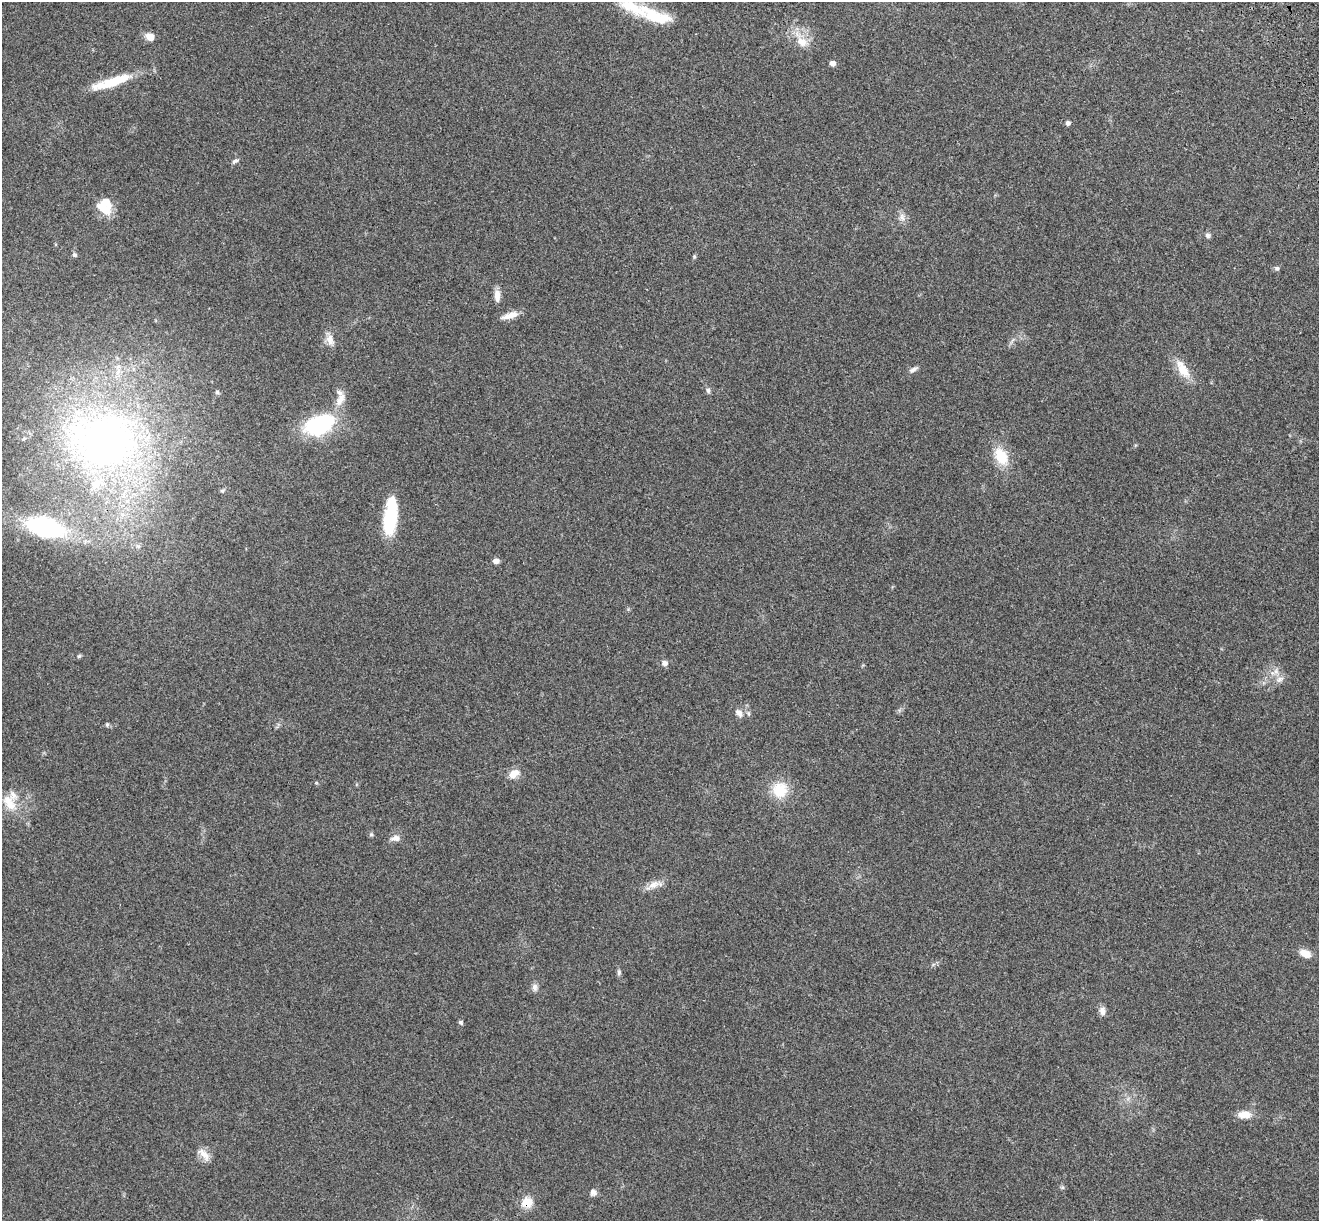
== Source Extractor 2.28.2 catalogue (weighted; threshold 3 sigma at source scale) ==
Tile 10 of 4 x 4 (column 2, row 3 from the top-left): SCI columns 1436-2752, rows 1409-2627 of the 5508 x 5378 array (HDU 1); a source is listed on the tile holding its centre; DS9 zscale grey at full resolution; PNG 1321 x 1223 px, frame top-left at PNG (2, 2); no overlay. Shown black and unused: <1% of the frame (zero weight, under 3 of 4 exposures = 6% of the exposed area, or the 3 px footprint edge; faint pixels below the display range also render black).
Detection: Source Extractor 2.28.2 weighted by HDU 2 'WHT'; one run over the whole footprint, this tile lists its part. Background 0.181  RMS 0.0079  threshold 0.0357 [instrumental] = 3 sigma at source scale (4.5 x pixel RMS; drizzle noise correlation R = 1.50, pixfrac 1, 0.05/0.05 arcsec/px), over >= 5 px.
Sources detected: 55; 1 inside a brighter object's white glare — not listed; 5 inside a brighter listed object's ellipse — not listed separately; the other 49 listed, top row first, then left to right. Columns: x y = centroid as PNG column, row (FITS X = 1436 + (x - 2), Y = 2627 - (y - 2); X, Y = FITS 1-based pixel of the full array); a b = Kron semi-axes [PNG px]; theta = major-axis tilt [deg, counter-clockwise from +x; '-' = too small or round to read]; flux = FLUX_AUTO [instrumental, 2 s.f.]
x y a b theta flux
655 16 79 20 -34 44
150 37 10 8 -33 6.1
802 42 17 12 -40 11
832 63 7 6 - 3.1
112 82 53 10 18 26
1068 123 5 5 - 2.4
235 161 10 5 31 1.9
107 210 16 15 - 11
902 217 12 6 -75 3.8
1208 235 7 6 - 2
75 255 6 5 - 1.5
694 256 7 3 -90 1
1277 268 6 5 - 1.5
497 296 16 7 -90 5.3
510 315 22 7 17 7.5
330 340 17 10 -74 6.2
1183 369 27 11 -58 14
913 370 12 5 26 2.7
708 390 7 5 -76 1.8
217 392 6 5 - 1.5
340 399 21 9 65 9.2
319 425 31 18 22 75
104 441 104 83 -3 400
1001 456 23 15 -62 19
390 519 33 14 82 41
45 527 40 21 -14 100
138 546 7 6 - 2
496 561 8 6 6 3.2
79 656 6 5 - 1.2
664 663 8 7 - 3.1
1276 671 8 6 -46 3.3
1280 679 13 7 26 4.1
739 713 12 7 -53 4
748 713 6 4 -71 1.2
107 725 6 4 72 0.98
514 773 15 10 35 7.3
780 790 20 19 - 20
9 803 26 14 -58 16
395 838 13 8 1 4.1
654 884 21 9 15 7.4
1305 953 14 8 -27 7.2
619 972 7 5 89 1.6
535 987 11 7 89 3
1102 1011 11 7 -77 4.2
460 1022 6 5 - 1.4
1244 1115 17 10 0 8.4
204 1154 21 9 -46 7
593 1192 8 7 - 3.2
527 1202 8 7 - 19
Overlapping masked pixels (flux is a lower limit): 1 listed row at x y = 527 1202
Isophote crosses this tile's border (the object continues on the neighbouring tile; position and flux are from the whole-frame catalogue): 1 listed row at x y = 655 16